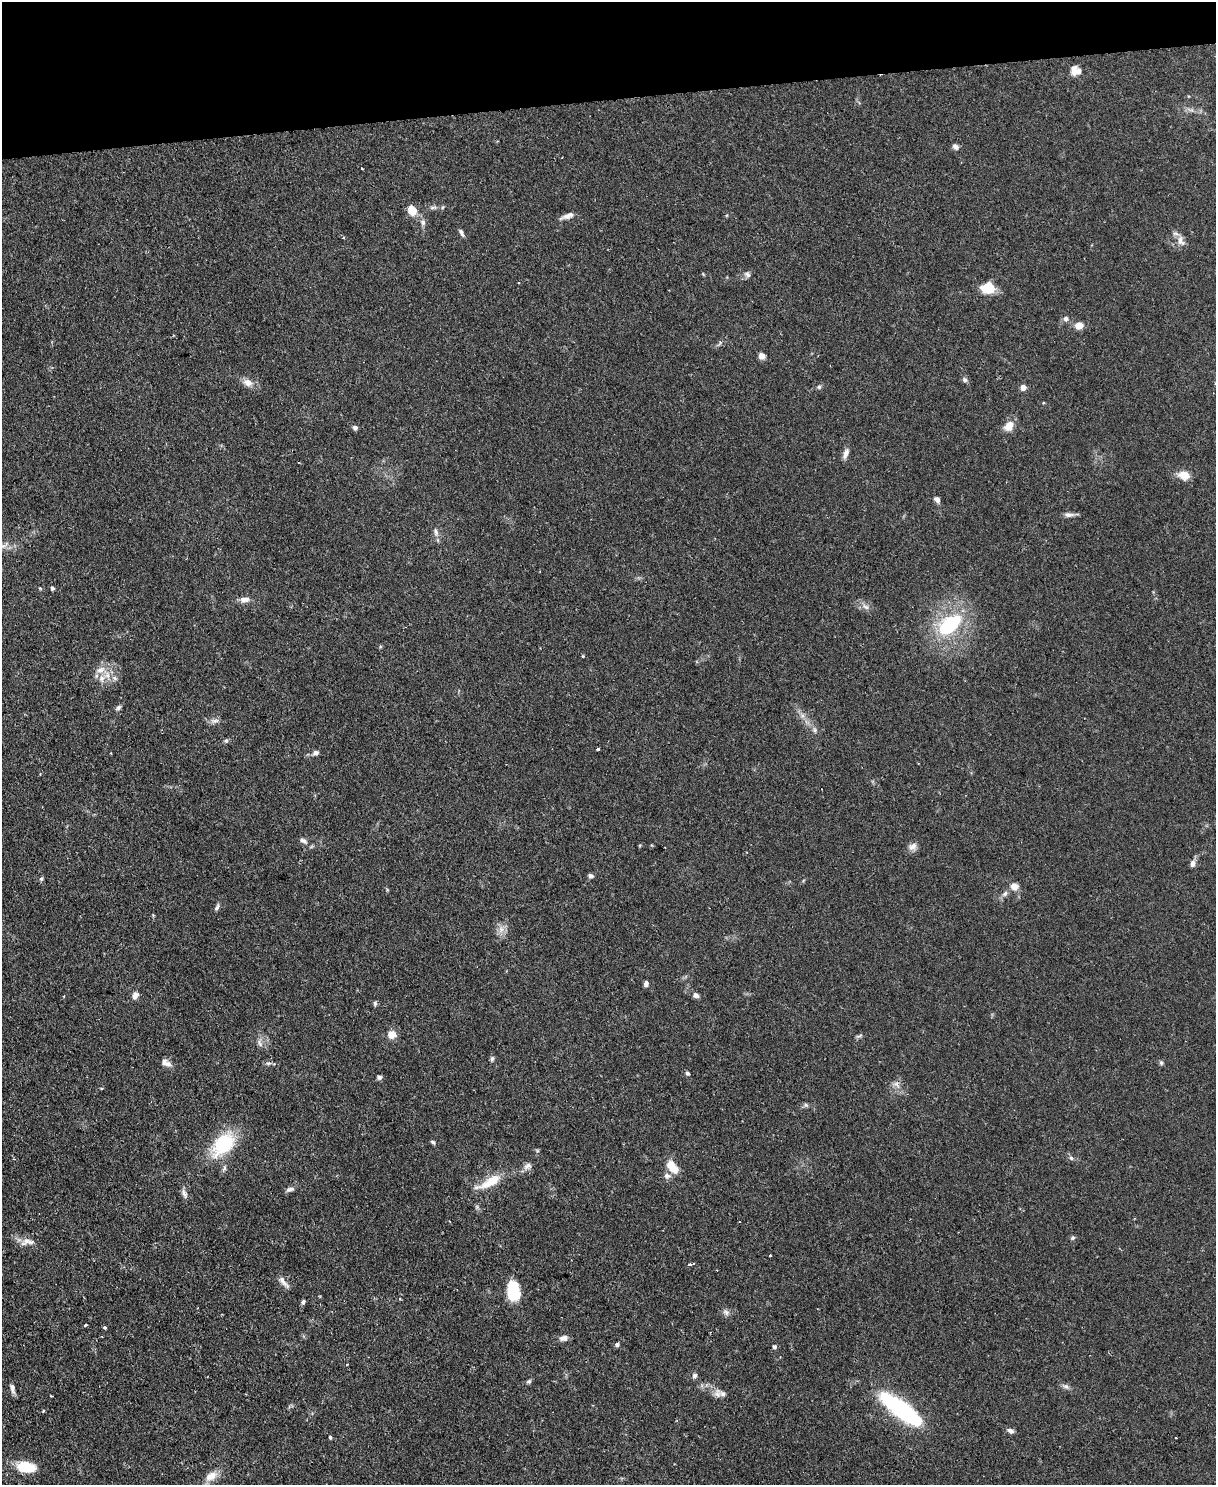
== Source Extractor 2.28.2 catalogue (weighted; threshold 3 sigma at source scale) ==
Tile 3 of 4 x 3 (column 3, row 1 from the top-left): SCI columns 2429-3642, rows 3103-4585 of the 4856 x 4838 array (HDU 1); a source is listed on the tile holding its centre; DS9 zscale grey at full resolution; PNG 1218 x 1487 px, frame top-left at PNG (2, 2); no overlay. Shown black and unused: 7% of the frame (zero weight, under 2 of 3 exposures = <1% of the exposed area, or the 3 px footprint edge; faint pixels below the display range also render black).
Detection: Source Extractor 2.28.2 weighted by HDU 2 'WHT'; one run over the whole footprint, this tile lists its part. Background 0.0859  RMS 0.006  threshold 0.0271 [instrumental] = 3 sigma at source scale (4.5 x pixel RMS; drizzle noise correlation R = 1.50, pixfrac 1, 0.05/0.05 arcsec/px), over >= 5 px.
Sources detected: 107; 1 inside a brighter object's white glare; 1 cosmic-ray / hot-pixel residue — not listed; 4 inside a brighter listed object's ellipse — not listed separately; the other 101 listed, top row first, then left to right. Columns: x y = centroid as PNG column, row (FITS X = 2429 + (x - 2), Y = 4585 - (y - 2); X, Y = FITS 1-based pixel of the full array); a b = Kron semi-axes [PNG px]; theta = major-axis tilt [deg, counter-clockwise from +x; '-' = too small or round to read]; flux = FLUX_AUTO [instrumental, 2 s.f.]
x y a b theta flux
1075 71 13 11 -19 5.9
1191 110 11 6 -10 2.4
955 147 8 6 -38 2
362 168 3 2 - 0.86
433 207 12 4 2 1.7
412 210 8 7 - 12
567 216 18 6 20 3.4
423 222 8 7 - 2.1
461 233 11 4 -61 1.7
343 238 4 3 - 0.54
1181 241 17 10 -70 4.6
747 274 9 7 -45 2
988 288 15 11 2 13
1066 319 8 7 - 1.9
1079 325 8 7 - 6.6
720 343 11 3 51 1.3
762 356 8 7 - 2.8
965 380 7 6 - 1.5
248 382 11 9 -21 4.8
819 387 7 6 - 1.2
1023 387 5 5 - 5.2
1009 426 14 10 47 6.3
355 428 6 5 - 1.8
846 453 15 6 71 3
1184 475 14 9 -13 7.3
937 499 8 6 -53 2
1069 515 14 6 -1 2.5
436 532 12 6 -77 2.5
3 545 19 8 17 3.8
40 588 5 3 - 0.68
52 588 6 5 - 1.1
245 599 12 7 11 3.7
865 607 12 6 -26 2.9
950 624 19 10 39 58
583 656 4 3 - 0.71
100 670 16 9 18 6.2
115 678 9 5 -27 2.2
118 708 7 5 34 1.5
802 715 7 6 - 2
214 721 11 5 0 2.5
815 730 9 6 -55 2
226 741 6 5 - 1
598 749 3 3 - 1.2
316 753 8 6 11 2
303 841 11 6 -28 2.3
913 846 11 9 24 3.3
1193 864 8 6 76 2.8
590 876 6 5 - 1.6
41 879 6 5 - 1
1014 886 9 9 - 4.8
1005 894 9 6 45 2.2
217 907 10 4 65 1.6
501 929 11 8 75 4
646 984 6 5 - 2.5
135 995 10 7 57 3
696 995 8 6 -30 2.2
375 1003 7 5 -70 1.2
392 1035 11 11 - 5
260 1043 13 6 -74 2.4
492 1059 7 5 79 1.3
268 1063 8 5 6 1.5
1161 1063 7 5 -70 1.1
168 1064 10 8 -8 2.8
687 1073 6 5 - 1.2
379 1077 6 5 - 1.4
896 1084 12 9 -52 3.6
806 1105 7 5 -45 1.1
433 1142 7 4 -37 0.95
223 1144 22 14 47 48
1071 1158 6 5 - 1.2
527 1166 12 8 35 3
672 1167 17 9 -53 9.7
224 1168 8 5 77 1.5
667 1176 9 7 4 2.7
490 1182 39 11 27 15
290 1189 12 5 17 2
184 1193 13 7 -64 2.5
1073 1238 6 5 - 1.1
31 1242 12 6 -1 3.3
770 1256 3 2 - 0.79
690 1264 5 3 - 1.9
284 1282 19 6 -48 3.5
513 1291 24 15 -85 17
303 1302 6 5 - 1.4
726 1312 11 7 -39 2.2
85 1325 3 3 - 1.9
105 1327 3 3 - 1.1
563 1338 11 7 12 2.9
617 1345 4 4 - 1.6
774 1347 5 4 - 2
694 1376 7 6 - 1.7
529 1381 7 5 15 1.1
1066 1386 11 6 -26 2.2
12 1388 13 6 -78 2.5
717 1394 13 9 80 3.6
902 1409 46 17 -35 69
43 1411 4 4 - 0.76
1010 1431 9 6 -21 2.1
330 1437 4 3 - 0.9
26 1467 20 11 -8 18
211 1476 18 11 33 6.9
Isophote crosses this tile's border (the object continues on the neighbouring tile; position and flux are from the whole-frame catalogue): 1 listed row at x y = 3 545